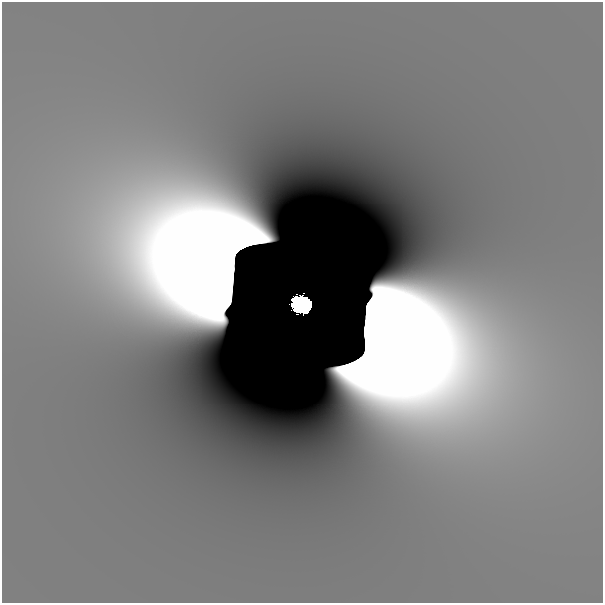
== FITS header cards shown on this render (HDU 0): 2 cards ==
NAXIS1  =                  601
NAXIS2  =                  601

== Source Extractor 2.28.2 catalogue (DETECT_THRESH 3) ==
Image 601 x 601 px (HDU 0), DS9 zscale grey, 1 PNG px = 1 image px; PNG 605 x 605 px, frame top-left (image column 1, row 601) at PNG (2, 2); no overlay
Background -8.61e-12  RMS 1.3e-11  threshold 3.76e-11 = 3 sigma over >= 5 px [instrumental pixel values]
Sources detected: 3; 2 with non-positive FLUX_AUTO (blend fragments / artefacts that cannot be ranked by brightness) are not listed; the other 1 listed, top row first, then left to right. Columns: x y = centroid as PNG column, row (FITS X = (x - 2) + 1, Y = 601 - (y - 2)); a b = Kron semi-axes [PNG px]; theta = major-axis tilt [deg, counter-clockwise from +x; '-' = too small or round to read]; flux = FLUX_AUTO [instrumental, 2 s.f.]
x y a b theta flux
302 304 15 12 -22 8.3
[2 non-positive-flux detections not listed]